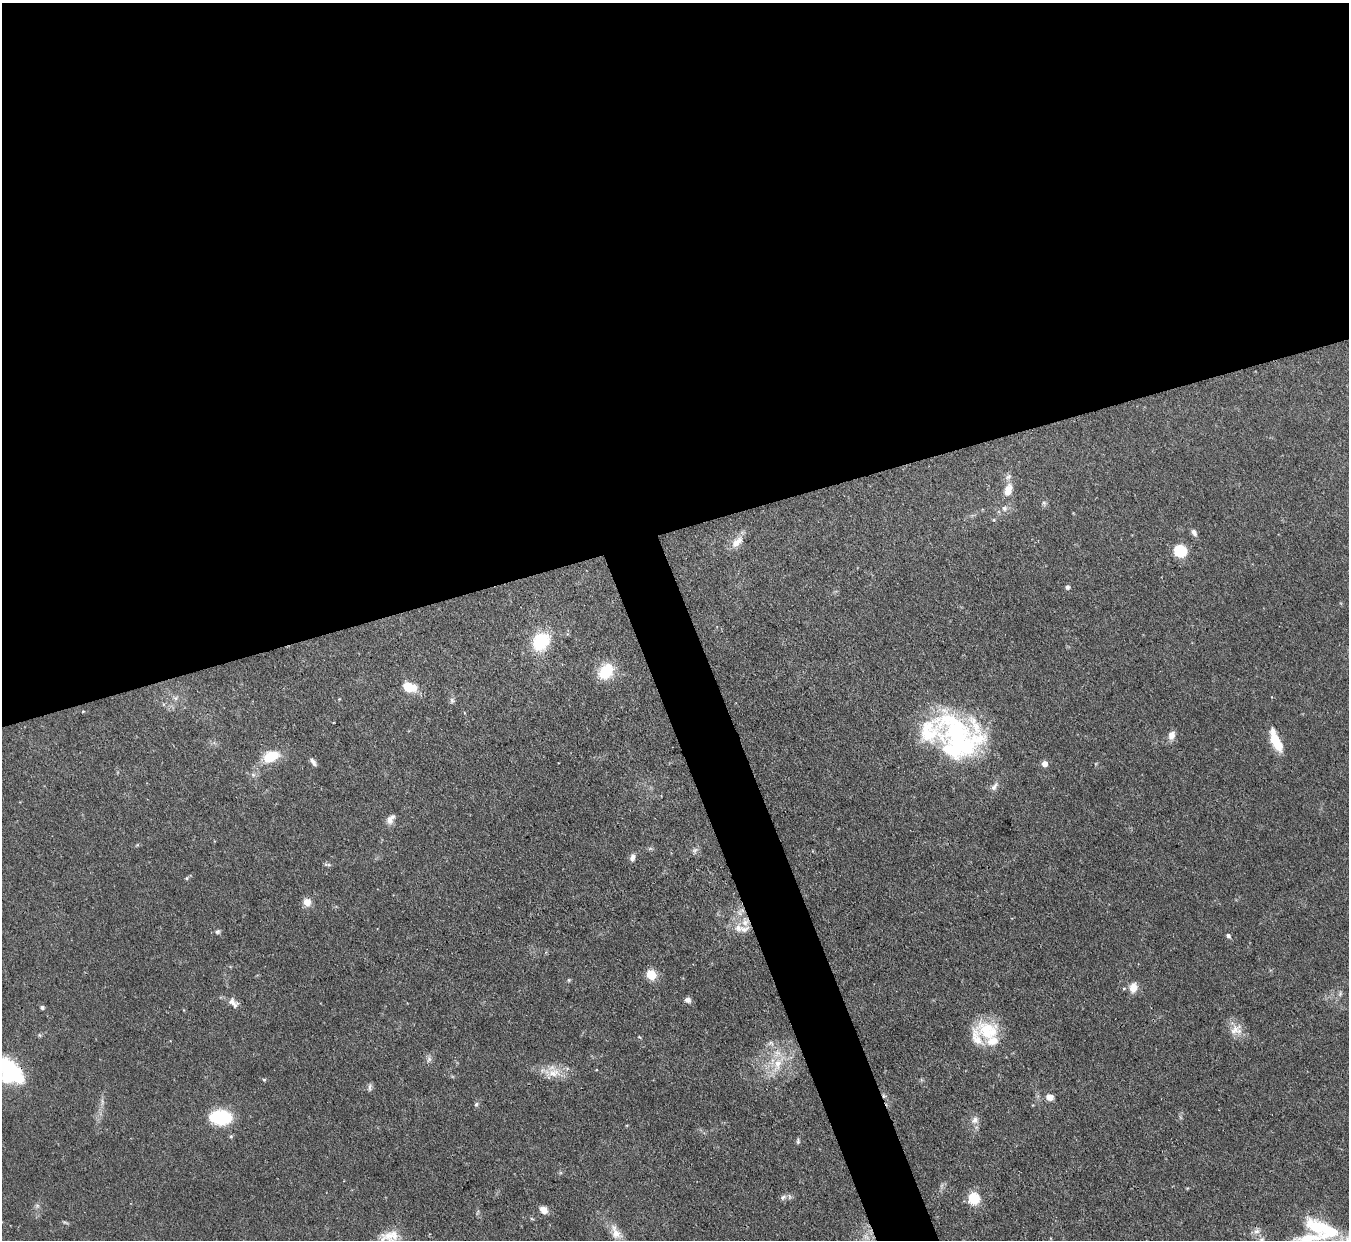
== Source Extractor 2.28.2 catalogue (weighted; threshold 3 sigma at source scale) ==
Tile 2 of 4 x 4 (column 2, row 1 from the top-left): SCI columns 1350-2696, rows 3863-5100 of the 5393 x 5373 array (HDU 1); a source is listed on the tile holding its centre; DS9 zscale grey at full resolution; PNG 1351 x 1242 px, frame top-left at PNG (2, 3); no overlay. Shown black and unused: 45% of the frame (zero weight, under 3 of 4 exposures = <1% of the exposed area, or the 3 px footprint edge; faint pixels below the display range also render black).
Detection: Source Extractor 2.28.2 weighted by HDU 2 'WHT'; one run over the whole footprint, this tile lists its part. Background 0.0909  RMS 0.0046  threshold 0.0206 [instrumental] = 3 sigma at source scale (4.5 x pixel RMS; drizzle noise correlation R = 1.50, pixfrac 1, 0.05/0.05 arcsec/px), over >= 5 px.
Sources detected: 78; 1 too faint to see at this stretch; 5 inside a brighter object's white glare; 1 cosmic-ray / hot-pixel residue — not listed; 6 inside a brighter listed object's ellipse — not listed separately; the other 65 listed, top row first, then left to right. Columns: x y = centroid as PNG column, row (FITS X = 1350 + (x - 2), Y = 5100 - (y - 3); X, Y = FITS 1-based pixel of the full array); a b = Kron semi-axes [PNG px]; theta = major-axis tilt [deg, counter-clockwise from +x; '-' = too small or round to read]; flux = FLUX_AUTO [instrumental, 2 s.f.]
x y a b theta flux
1008 490 16 10 70 5.5
1044 503 7 5 -47 0.94
1004 508 8 7 - 1.8
1194 532 10 6 -61 1.8
737 542 19 10 43 5.1
1180 551 13 11 -13 13
1067 587 5 4 - 1.3
540 642 18 14 54 25
606 672 21 15 51 13
409 687 14 9 -16 11
175 698 6 6 - 1.2
452 700 8 6 -87 1.2
83 711 4 3 - 0.38
956 732 59 39 9 67
1172 735 12 9 73 3
1276 741 22 8 -67 13
271 756 22 13 23 12
313 762 11 5 -56 1.7
1045 764 5 5 - 4
994 786 14 6 54 2.2
390 819 14 8 54 2.9
695 850 9 7 52 1.4
632 857 9 6 79 1.9
329 865 7 4 -19 0.84
187 878 6 4 72 0.56
307 902 10 9 - 3.8
745 922 13 10 89 4.7
218 932 7 6 - 0.94
1228 935 6 5 - 1.3
651 975 9 8 - 9.6
569 980 5 4 - 0.58
1133 987 12 9 80 4.7
1340 994 8 5 70 1.1
688 1000 8 7 - 1.8
233 1003 17 8 -55 3.2
42 1007 4 4 - 1.2
1236 1030 19 15 30 5.6
988 1031 31 22 -21 19
39 1035 5 5 - 0.7
639 1037 5 3 - 0.43
771 1043 9 7 -26 1.8
429 1059 9 6 75 1.6
778 1064 29 10 62 11
10 1072 18 13 -69 55
554 1073 20 13 6 7.6
264 1080 5 4 - 0.62
370 1087 12 4 83 1.2
1050 1097 9 8 - 2.9
102 1102 11 4 86 1.6
476 1104 6 5 - 0.86
220 1117 17 11 -2 35
975 1120 9 8 - 2.5
231 1136 6 5 - 0.74
798 1141 8 5 82 0.82
783 1197 10 7 30 1.5
974 1198 8 8 - 18
37 1205 7 4 -1 0.88
544 1210 9 7 -38 3.8
532 1219 6 3 -19 0.48
1329 1230 50 13 -34 21
1256 1231 10 8 47 2.3
616 1232 24 11 -63 6
389 1236 29 13 13 9.2
866 1237 10 7 -35 2.8
1309 1238 62 12 9 16
Overlapping masked pixels (flux is a lower limit): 2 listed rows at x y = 745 922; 10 1072
Isophote crosses this tile's border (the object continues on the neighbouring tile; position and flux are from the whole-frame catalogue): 3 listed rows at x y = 10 1072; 389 1236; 1309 1238